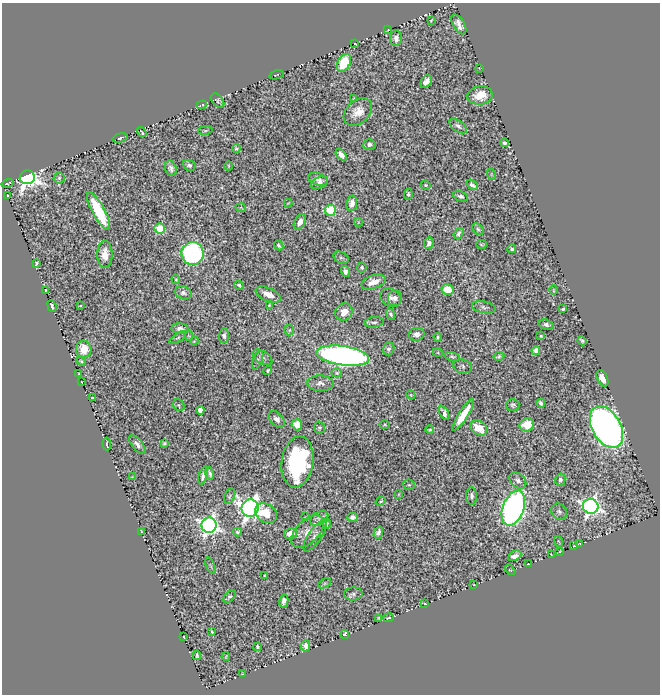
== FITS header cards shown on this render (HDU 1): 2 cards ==
NAXIS1  =                  658
NAXIS2  =                  692

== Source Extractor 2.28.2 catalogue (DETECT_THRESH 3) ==
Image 658 x 692 px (HDU 1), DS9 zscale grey, 1 PNG px = 1 image px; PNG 662 x 696 px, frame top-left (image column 1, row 692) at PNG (2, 3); each listed source drawn as its Kron ellipse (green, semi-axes under 4 px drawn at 4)
Background 1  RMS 0.012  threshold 0.0364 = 3 sigma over >= 5 px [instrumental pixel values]
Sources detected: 174; all 174 listed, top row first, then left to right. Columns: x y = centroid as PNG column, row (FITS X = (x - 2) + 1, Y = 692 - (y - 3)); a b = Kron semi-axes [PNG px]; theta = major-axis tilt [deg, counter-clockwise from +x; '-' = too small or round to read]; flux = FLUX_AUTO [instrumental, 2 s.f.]
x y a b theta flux
431 20 4 2 - 0.72
459 24 11 5 -58 5
388 30 3 2 - 0.8
396 38 8 6 87 4.8
355 44 3 2 - 0.54
344 63 9 6 60 31
479 68 3 3 - 0.69
276 75 7 2 16 0.62
426 81 7 5 51 6
480 95 13 9 9 14
354 99 4 2 - 0.9
218 101 8 5 -50 1.9
202 105 5 3 - 0.56
358 112 16 11 41 11
458 126 10 5 -35 2.8
205 130 7 3 8 1.2
142 132 5 2 - 0.86
120 138 7 4 18 1.5
505 143 4 4 - 2.1
369 144 6 5 - 3
236 148 4 3 - 1.3
341 155 7 4 -50 4.6
189 165 6 5 - 2.4
228 166 4 3 - 0.71
171 168 8 5 -68 3.1
491 174 6 3 -72 0.74
27 177 7 7 - 650
59 178 5 5 - 1.3
318 179 10 6 -18 4.2
320 182 9 5 31 3.1
7 183 6 2 15 1.2
426 185 5 4 - 1
472 185 6 3 -38 1.8
408 194 5 4 - 2.2
8 195 3 2 - 0.65
461 196 8 4 -22 1.9
288 203 4 2 - 0.59
352 203 8 5 80 4.9
241 208 5 3 - 0.66
330 210 5 5 - 56
98 211 21 6 -62 46
300 222 8 5 61 5.5
358 222 4 3 - 0.57
159 228 5 5 - 33
478 229 7 4 -45 1.4
459 233 6 3 55 2
429 243 6 4 84 3.4
482 244 5 3 - 1.1
279 245 5 4 - 1.5
512 249 4 3 - 1.5
192 253 11 11 - 190
105 254 14 7 89 10
341 258 8 5 -27 2.1
36 263 4 3 - 1.4
362 267 5 5 - 1.4
346 271 5 4 - 3.3
176 279 5 4 - 0.88
373 282 12 6 19 7.2
239 285 4 3 - 1.4
447 289 6 5 - 19
46 290 2 2 - 0.61
553 290 5 3 - 0.75
183 293 8 6 -19 3.2
268 294 13 6 -24 8.2
391 297 11 8 -34 4.2
395 298 8 7 - 3.1
269 305 4 3 - 0.74
52 306 6 3 -68 1.4
80 306 3 2 - 0.61
484 307 12 6 -10 2.2
563 309 4 3 - 1.2
344 312 9 8 - 8.3
391 314 6 4 -68 2
374 322 9 5 5 2.2
546 325 8 4 -15 2.3
180 329 8 5 -5 3.3
289 330 5 5 - 1.1
417 334 8 6 13 4
189 336 5 3 - 0.77
224 336 7 5 88 2.6
541 336 3 3 - 0.85
438 337 4 3 - 1.3
178 338 9 4 35 1.2
194 341 4 2 - 0.85
582 341 5 4 - 1.6
84 349 8 7 - 14
389 349 6 5 - 2.2
536 350 4 4 - 6.1
438 353 5 3 - 0.62
343 356 27 9 -8 460
452 356 8 4 -12 1.3
499 356 5 3 - 1.5
262 357 11 6 -33 3.1
258 360 10 4 68 1.8
81 361 5 4 - 1
463 366 10 6 -16 2.3
268 370 5 4 - 1.2
337 373 5 4 - 1.2
78 374 3 2 - 0.56
602 378 9 5 -64 7.3
81 382 3 2 - 0.46
320 383 13 8 -3 4.6
411 395 4 3 - 0.72
93 398 3 2 - 0.88
541 403 4 3 - 2.3
179 405 6 5 - 1.2
513 405 7 6 - 1.6
200 410 4 4 - 11
444 413 8 4 -63 3.4
463 415 19 4 57 18
277 419 9 6 -47 4.7
297 425 6 5 - 10
385 425 5 3 - 0.8
527 425 7 6 - 18
606 427 23 14 -60 590
319 428 6 5 - 1.6
479 428 9 6 -32 17
430 430 4 3 - 0.93
164 443 3 3 - 1.2
107 444 6 2 -86 0.86
137 444 11 5 -51 3.5
297 462 26 16 82 130
210 473 6 3 -74 1.9
203 475 9 4 72 4.1
132 477 3 2 - 0.64
518 480 9 7 -40 3.5
560 480 6 5 - 2.2
409 485 6 5 - 1.1
399 494 4 2 - 0.55
229 496 8 5 68 1.5
471 496 9 5 -86 2.5
381 501 5 4 - 0.94
591 506 8 7 - 370
250 508 9 8 - 580
513 508 18 10 70 390
559 512 8 7 - 2.7
266 513 12 9 -33 19
306 517 3 2 - 0.83
352 517 5 4 - 3
319 518 10 6 28 2.7
327 524 5 3 - 1
209 525 7 7 - 430
141 531 4 2 - 0.49
238 532 4 4 - 1.4
308 532 20 11 45 10
378 533 6 4 73 2.8
290 534 6 5 - 10
315 536 18 6 56 4
558 541 5 3 - 0.87
580 544 4 2 - 0.91
574 546 3 2 - 0.56
560 551 4 2 - 0.48
551 554 3 2 - 0.49
515 556 7 5 27 3.6
528 564 2 2 - 0.52
210 566 9 3 -69 1
510 570 6 3 -42 0.69
264 576 3 2 - 0.69
325 583 7 4 31 1.1
474 585 2 2 - 0.55
353 594 9 6 4 2.2
229 597 7 4 46 1.4
284 601 6 4 78 3.9
425 603 3 2 - 0.7
379 618 4 3 - 1
388 618 5 2 - 0.92
212 632 4 2 - 0.92
345 634 4 4 - 6.7
184 637 2 2 - 0.45
305 646 5 5 - 5
257 647 4 3 - 1.3
197 655 4 3 - 1.2
226 657 4 2 - 0.55
242 674 3 2 - 0.53